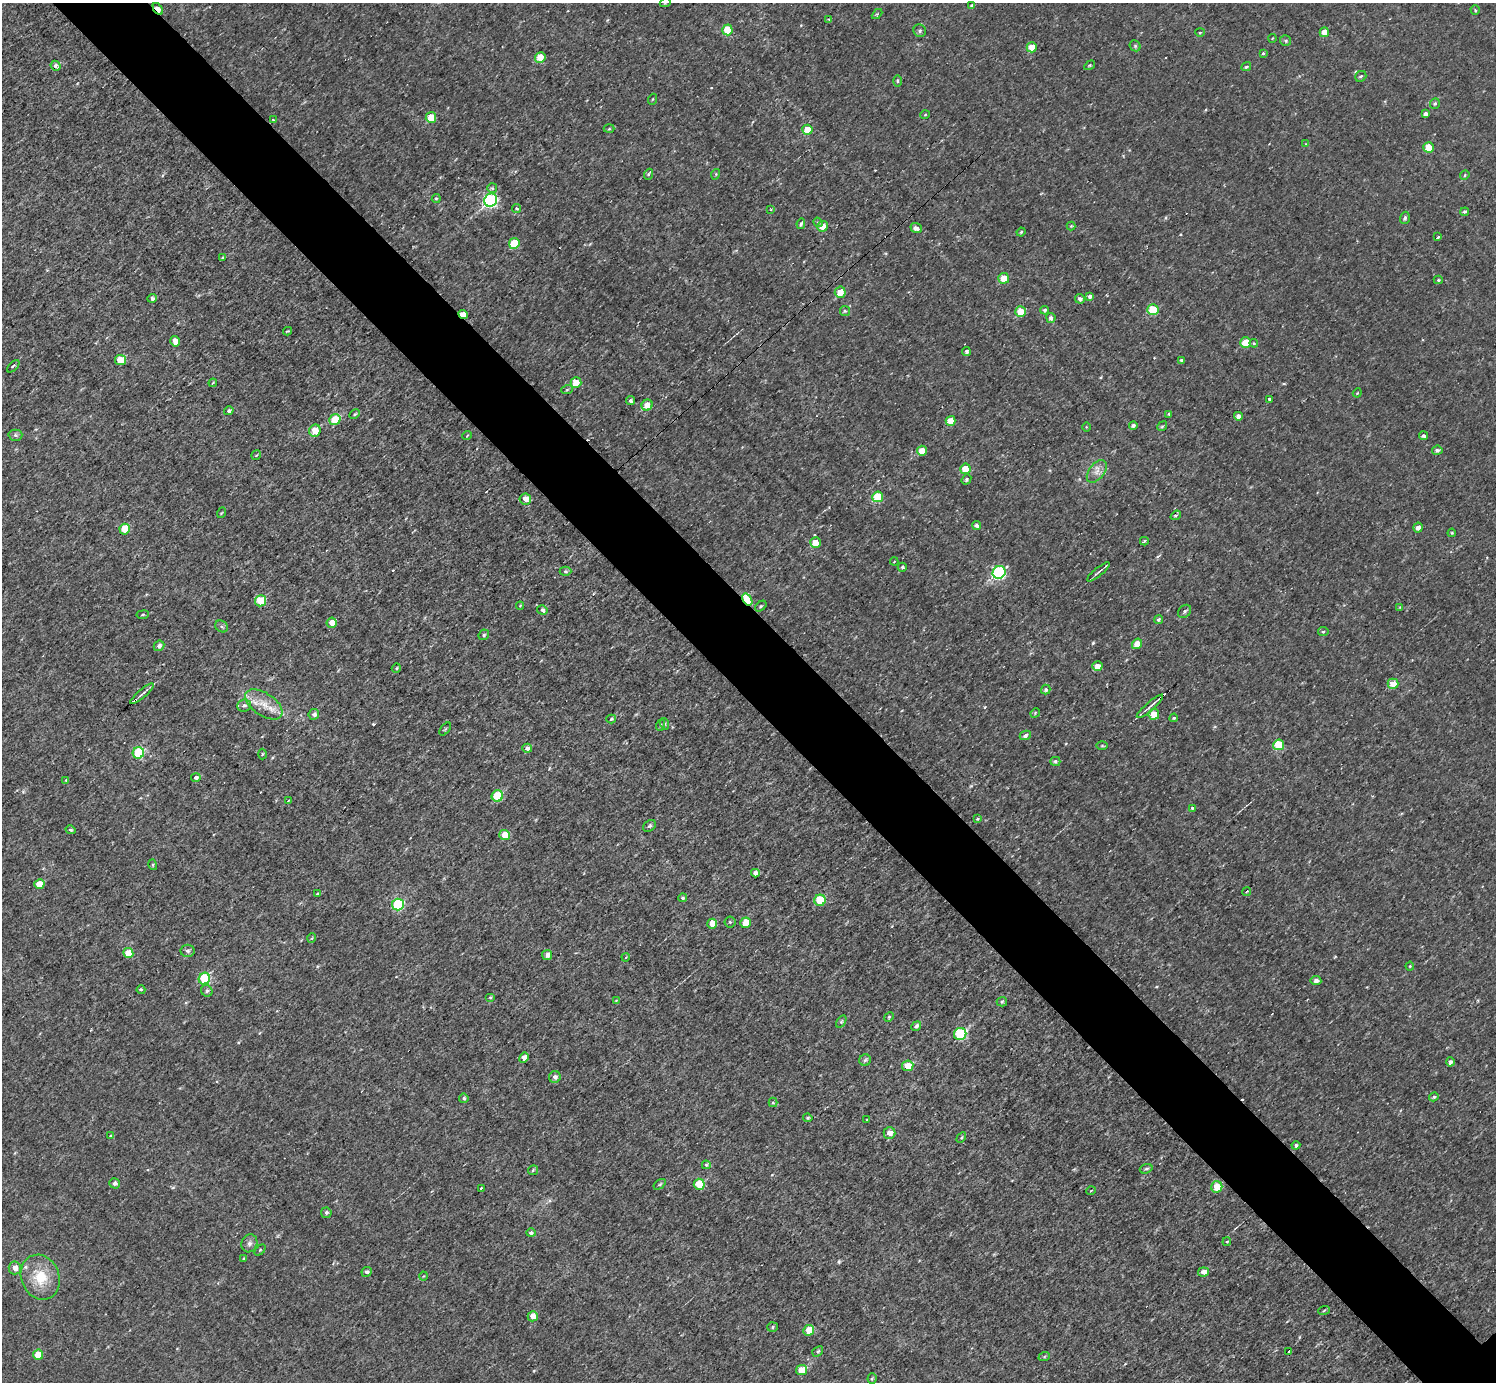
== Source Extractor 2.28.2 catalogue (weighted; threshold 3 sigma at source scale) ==
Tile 11 of 4 x 4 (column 3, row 3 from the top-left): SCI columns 2992-4485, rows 1540-2919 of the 5983 x 5981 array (HDU 1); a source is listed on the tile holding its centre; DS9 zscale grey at full resolution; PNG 1498 x 1384 px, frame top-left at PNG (2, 3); each listed source drawn as its Kron ellipse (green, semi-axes under 4 px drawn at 4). Shown black and unused: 6% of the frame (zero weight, under 3 of 4 exposures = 1% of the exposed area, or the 3 px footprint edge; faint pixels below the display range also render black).
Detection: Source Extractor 2.28.2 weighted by HDU 2 'WHT'; one run over the whole footprint, this tile lists its part. Background 0.0567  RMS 0.062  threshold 0.28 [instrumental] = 3 sigma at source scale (4.5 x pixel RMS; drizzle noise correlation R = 1.50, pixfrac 1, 0.05/0.05 arcsec/px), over >= 5 px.
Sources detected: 237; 5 cosmic-ray / hot-pixel residue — neither listed nor drawn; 2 inside a brighter listed object's ellipse — not listed separately; the other 230 listed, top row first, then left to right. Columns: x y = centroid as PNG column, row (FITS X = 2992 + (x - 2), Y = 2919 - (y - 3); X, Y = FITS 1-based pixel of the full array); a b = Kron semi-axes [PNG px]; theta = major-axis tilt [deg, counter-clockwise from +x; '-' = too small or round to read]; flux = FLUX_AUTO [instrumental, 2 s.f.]
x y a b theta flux
665 3 5 3 - 6.3
972 5 4 3 - 12
158 9 7 4 -56 98
1475 10 4 4 - 8
877 14 6 4 44 7.8
829 19 4 4 - 7.1
727 30 5 5 - 160
920 31 6 6 - 15
1200 32 5 3 - 6
1324 32 5 4 - 70
1273 38 4 3 - 5
1285 40 5 5 - 12
1135 46 6 5 - 10
1032 47 5 5 - 90
1263 53 4 4 - 11
540 57 5 5 - 110
1090 65 6 3 32 7.4
56 66 5 5 - 25
1246 67 5 4 - 12
1361 76 6 5 - 10
898 81 6 4 90 8.5
653 99 5 3 - 5.7
1435 104 5 4 - 11
1425 114 4 4 - 25
925 115 5 3 - 5.1
431 117 5 5 - 110
273 120 3 2 - 9.9
609 129 5 3 - 7.3
807 130 5 5 - 130
1306 144 4 4 - 5
1429 147 5 5 - 110
649 174 5 3 - 9.6
716 174 5 3 - 6.2
1465 175 5 4 - 8.7
492 188 5 5 - 11
436 198 4 3 - 9
491 200 7 6 - 1100
517 208 4 4 - 8.8
771 210 3 3 - 13
1465 212 4 4 - 13
1405 218 6 4 72 15
818 222 5 4 - 8.9
801 224 5 3 - 14
823 226 5 5 - 81
1071 226 4 4 - 5.8
916 228 6 4 -21 32
1021 232 4 3 - 6.1
1438 237 3 3 - 34
514 243 5 5 - 220
222 258 4 3 - 13
1004 278 5 5 - 96
1438 280 4 4 - 8.3
840 292 5 5 - 92
1090 297 4 4 - 22
152 298 5 4 - 20
1080 299 5 4 - 22
1153 309 5 5 - 260
1045 310 4 4 - 15
845 311 5 5 - 11
1020 312 5 5 - 120
463 314 5 4 - 120
1051 318 5 4 - 23
287 331 4 2 - 5.5
175 341 5 4 - 52
1246 342 5 5 - 130
1254 343 4 4 - 7.8
966 351 4 3 - 12
120 360 5 5 - 130
1181 360 4 3 - 12
13 366 8 3 45 7.2
213 383 4 3 - 6.1
576 383 5 5 - 95
567 390 6 3 20 7.6
1357 393 4 3 - 5.3
1269 399 4 3 - 14
631 401 4 4 - 13
647 405 6 5 - 74
229 411 5 4 - 14
354 414 6 4 28 11
1169 414 4 3 - 9.4
1238 416 4 4 - 36
335 420 6 5 - 200
950 421 5 5 - 89
1133 425 4 3 - 18
1162 426 5 4 - 8.6
1086 427 5 3 - 5.2
315 431 6 5 - 89
15 435 7 5 1 15
467 436 5 3 - 5.1
1423 436 4 4 - 16
1437 450 5 4 - 16
922 451 5 5 - 77
256 455 5 3 - 6.5
965 469 5 5 - 110
1097 471 13 7 51 40
966 479 5 4 - 14
878 497 5 5 - 250
525 499 6 5 - 66
221 513 5 3 - 5.4
1176 515 5 3 - 11
977 525 4 4 - 17
1418 528 5 4 - 30
125 529 5 5 - 150
1452 533 4 4 - 6.7
1144 541 4 3 - 43
815 543 5 5 - 89
894 562 4 3 - 4.9
902 567 4 4 - 11
565 571 6 4 1 11
999 572 7 6 - 860
1098 572 14 2 39 15
747 599 6 4 -57 480
260 601 5 5 - 180
520 606 4 4 - 6.2
761 606 6 4 37 9.3
1400 607 4 3 - 5
542 610 5 4 - 25
1185 611 7 5 46 14
143 615 6 3 9 7.3
1158 620 4 4 - 12
332 623 5 5 - 82
222 626 7 5 -36 14
1323 632 5 4 - 8.9
484 635 6 5 - 9.9
1137 644 5 5 - 65
159 646 6 5 - 20
1097 666 5 5 - 48
396 668 5 3 - 6.7
1393 684 5 5 - 100
1046 690 5 4 - 16
142 694 15 3 41 19
264 704 21 11 -34 100
244 705 7 6 - 19
1150 706 17 3 41 25
1035 713 5 4 - 6.5
314 714 5 5 - 28
1154 714 5 5 - 140
1174 718 4 3 - 7.4
611 719 5 4 - 12
665 724 6 4 -73 8.9
661 725 6 3 71 8.1
445 729 7 4 53 7.8
1025 735 6 4 26 21
1279 745 5 5 - 210
1102 746 6 4 0 7.9
527 748 5 4 - 26
138 753 6 5 - 420
262 754 5 3 - 6.5
1055 761 5 4 - 14
196 777 5 4 - 16
66 780 4 4 - 7
497 796 6 5 - 270
288 800 3 3 - 7.5
1192 808 4 3 - 8.5
977 819 4 4 - 6.7
650 826 7 5 39 12
70 830 5 4 - 12
505 835 5 5 - 97
153 865 5 3 - 6.5
755 873 4 4 - 38
39 884 5 5 - 100
1247 892 4 3 - 6.9
317 894 4 3 - 6.3
682 898 4 4 - 13
820 900 5 5 - 230
398 904 6 6 - 540
730 922 5 5 - 11
745 923 5 5 - 110
712 924 5 5 - 86
312 938 5 3 - 5.9
187 951 7 6 - 21
128 953 5 5 - 130
547 955 5 5 - 25
626 957 4 3 - 5.2
1410 966 4 4 - 6.6
204 979 6 5 - 340
1316 980 5 4 - 25
141 990 4 4 - 8
207 991 6 5 - 14
490 997 5 3 - 6.1
616 1000 4 3 - 5.4
1002 1002 5 4 - 8.6
889 1017 5 4 - 7
841 1022 7 4 59 10
916 1026 5 4 - 23
960 1034 6 6 - 590
524 1058 5 4 - 47
865 1060 6 5 - 14
1450 1062 4 4 - 20
908 1066 6 5 - 110
555 1077 6 6 - 26
1434 1097 5 4 - 12
464 1098 5 4 - 14
773 1102 5 4 - 9.6
808 1118 4 4 - 10
867 1120 3 2 - 5.2
889 1133 6 6 - 53
111 1136 4 3 - 8.7
961 1138 5 3 - 7.4
1296 1145 4 4 - 15
706 1165 4 4 - 11
1146 1169 6 4 18 12
533 1170 5 4 - 9.3
115 1183 5 5 - 23
660 1184 7 3 36 8.1
699 1184 5 5 - 180
1217 1187 6 5 - 120
481 1188 3 2 - 7.9
1091 1191 5 3 - 5
326 1213 5 5 - 17
531 1233 4 4 - 16
1227 1242 4 3 - 9
249 1243 9 7 62 25
260 1250 6 4 45 8.2
244 1259 4 3 - 9.5
15 1268 6 6 - 47
367 1272 5 4 - 18
1203 1272 5 4 - 39
423 1276 4 3 - 5
40 1277 23 19 -67 180
1324 1310 6 3 21 7.6
533 1316 5 5 - 55
773 1327 5 5 - 9.6
809 1330 5 5 - 120
818 1351 6 4 39 9.6
1289 1351 4 2 - 5.9
38 1355 5 5 - 110
1044 1357 6 4 19 8.2
802 1370 6 5 - 110
872 1378 5 4 - 8
Overlapping masked pixels (flux is a lower limit): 3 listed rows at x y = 158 9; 463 314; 747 599
Isophote crosses this tile's border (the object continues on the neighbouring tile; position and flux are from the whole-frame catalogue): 1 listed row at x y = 665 3
Unlisted compact peaks at least as high as the median listed source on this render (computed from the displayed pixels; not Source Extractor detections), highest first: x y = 1093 643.